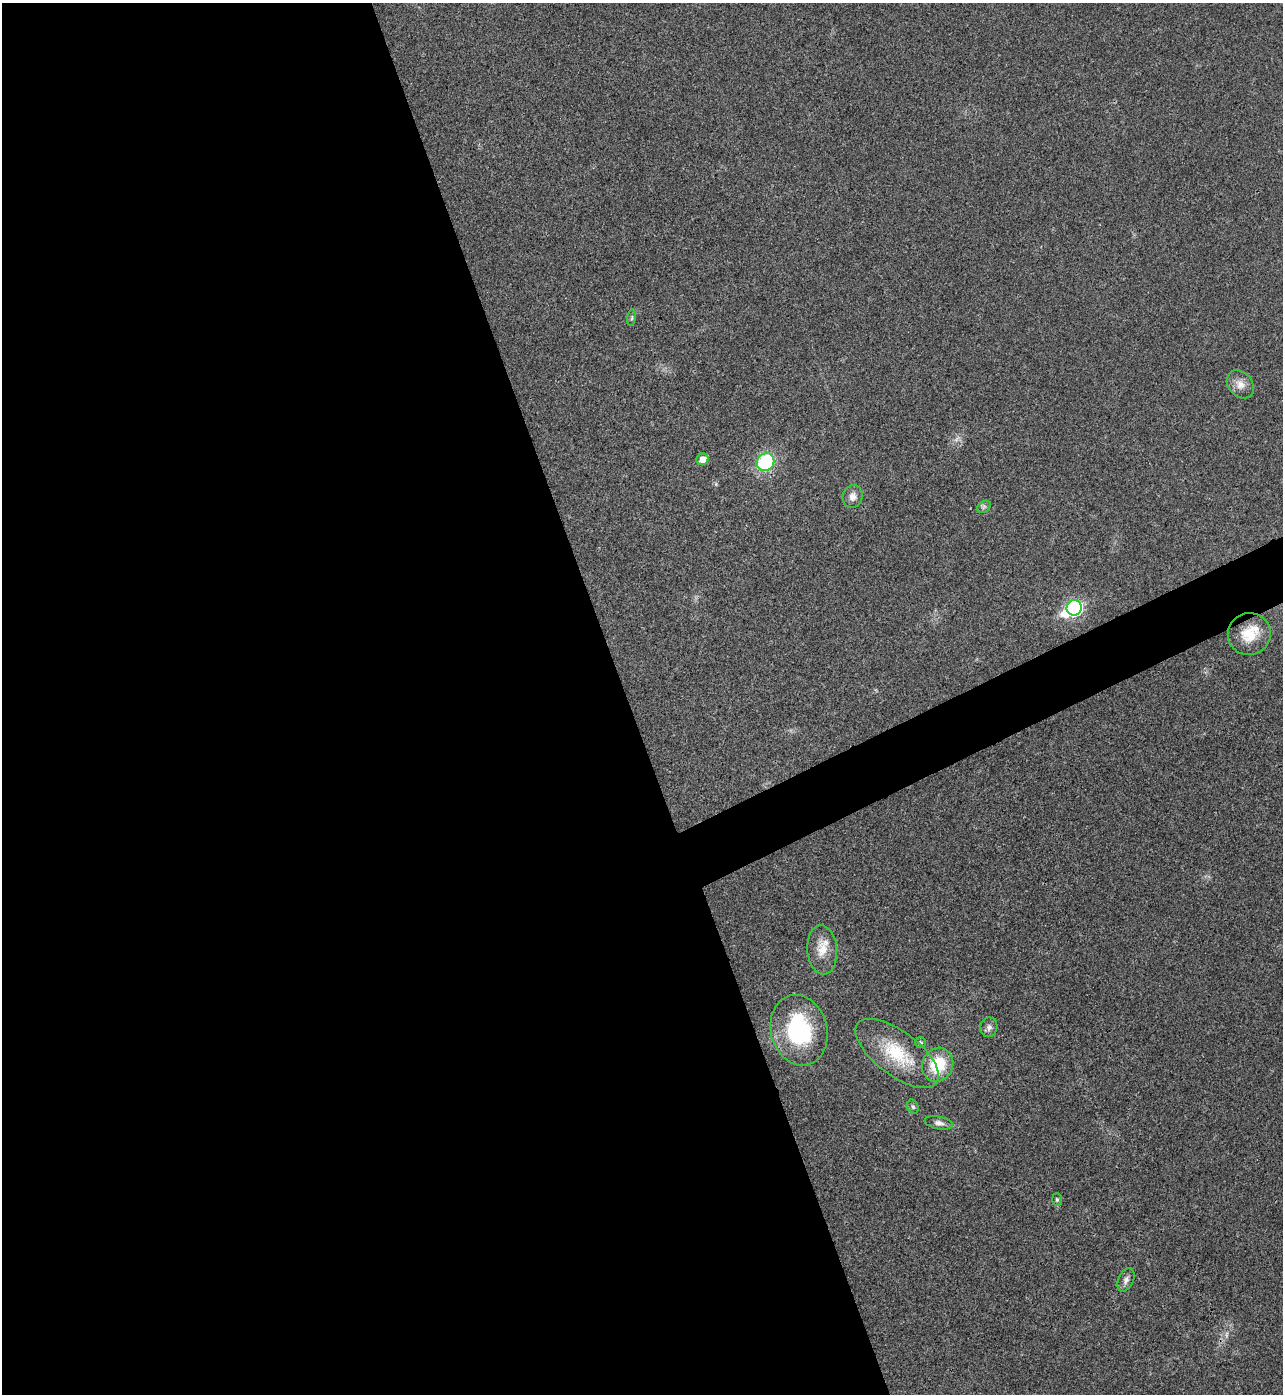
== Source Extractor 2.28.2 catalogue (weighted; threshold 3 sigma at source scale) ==
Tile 9 of 4 x 4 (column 1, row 3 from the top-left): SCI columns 285-1565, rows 1394-2785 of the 5563 x 5574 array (HDU 1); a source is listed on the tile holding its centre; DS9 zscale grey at full resolution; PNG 1285 x 1396 px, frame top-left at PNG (2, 3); each listed source drawn as its Kron ellipse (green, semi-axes under 4 px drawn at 4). Shown black and unused: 51% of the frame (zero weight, under 3 of 4 exposures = <1% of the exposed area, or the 3 px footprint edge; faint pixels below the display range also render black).
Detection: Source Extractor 2.28.2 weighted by HDU 2 'WHT'; one run over the whole footprint, this tile lists its part. Background 0.0211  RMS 0.0042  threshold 0.0189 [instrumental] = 3 sigma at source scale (4.5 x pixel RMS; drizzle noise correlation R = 1.50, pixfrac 1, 0.05/0.05 arcsec/px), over >= 5 px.
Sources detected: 20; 1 too faint to see at this stretch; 1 inside a brighter object's white glare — neither listed nor drawn; the other 18 listed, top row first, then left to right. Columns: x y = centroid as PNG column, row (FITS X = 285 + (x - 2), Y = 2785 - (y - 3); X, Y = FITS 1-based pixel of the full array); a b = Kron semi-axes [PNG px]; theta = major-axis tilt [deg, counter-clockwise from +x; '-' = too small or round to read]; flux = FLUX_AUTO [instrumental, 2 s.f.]
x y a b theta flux
632 318 8 4 82 0.74
1240 384 15 12 -50 4
703 459 6 5 - 4.1
766 462 9 8 - 31
853 497 11 10 - 2.8
984 507 7 5 31 0.91
1074 608 8 7 - 69
1249 634 21 21 - 11
822 950 24 15 -85 7.2
989 1027 10 8 78 1.8
799 1030 36 28 -75 42
920 1043 5 5 - 0.76
897 1053 49 22 -37 23
938 1065 17 15 64 16
913 1107 7 5 -73 0.86
939 1123 14 6 -11 2
1057 1199 6 5 - 0.65
1126 1280 12 7 65 1.8